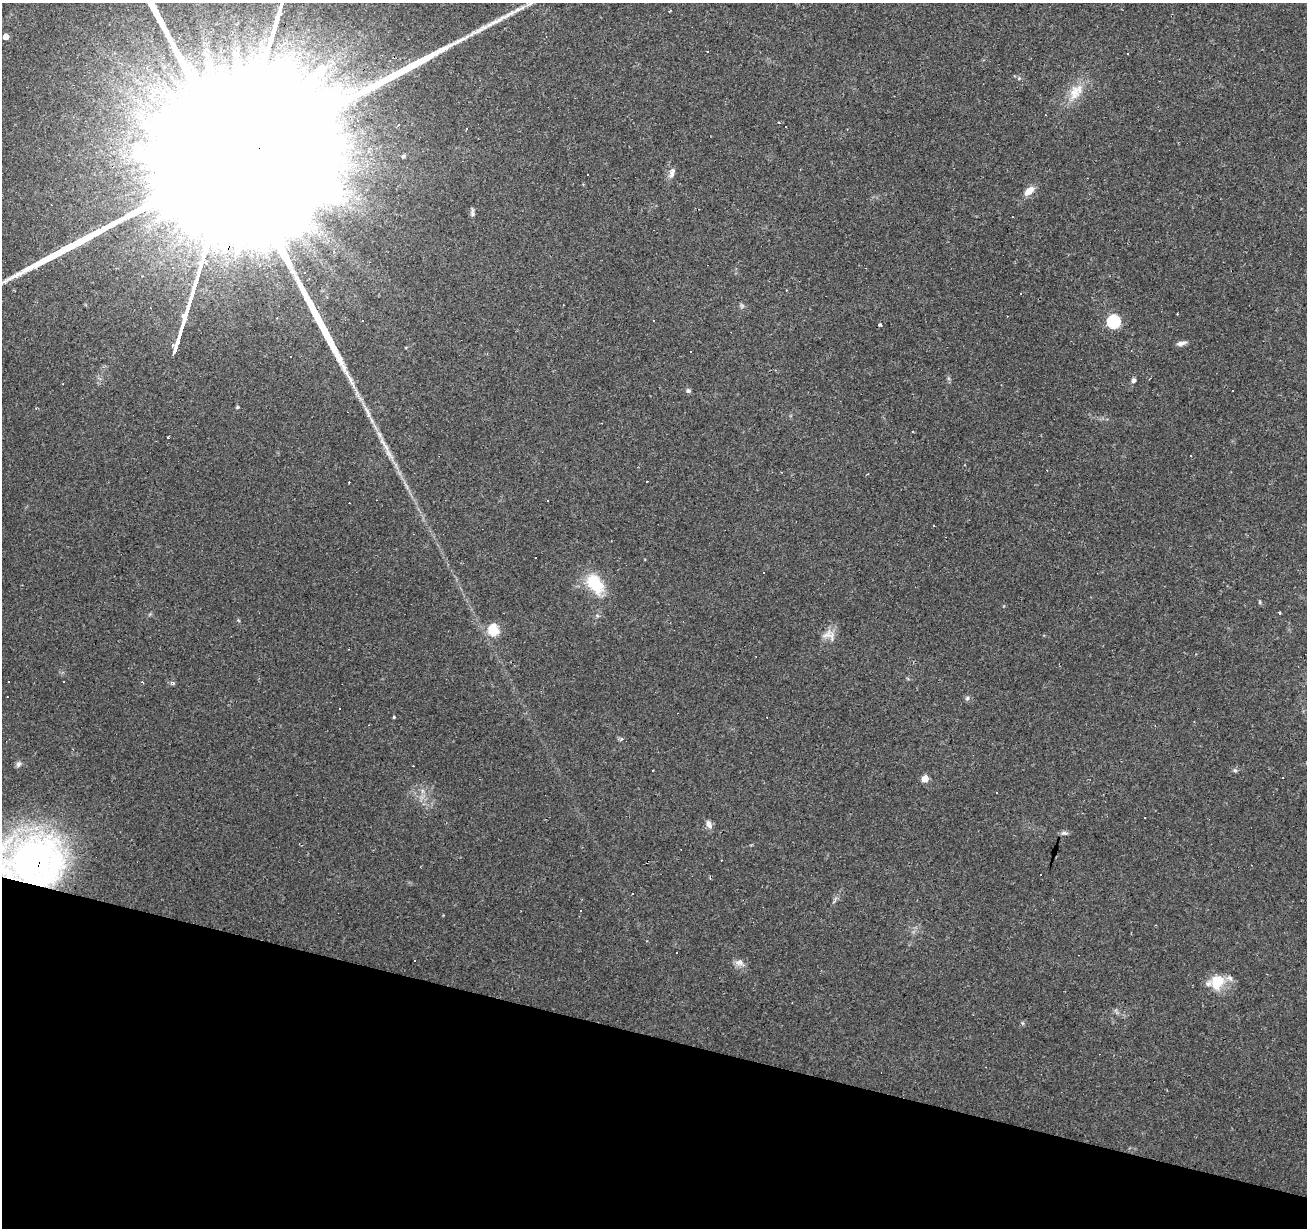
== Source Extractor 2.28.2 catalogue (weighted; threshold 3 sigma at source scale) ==
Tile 15 of 4 x 4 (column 3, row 4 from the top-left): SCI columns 2612-3916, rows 216-1441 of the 5226 x 5399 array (HDU 1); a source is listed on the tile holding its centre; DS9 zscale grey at full resolution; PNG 1309 x 1230 px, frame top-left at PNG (2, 3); no overlay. Shown black and unused: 16% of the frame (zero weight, under 2 of 3 exposures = <1% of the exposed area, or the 3 px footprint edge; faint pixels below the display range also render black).
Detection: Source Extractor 2.28.2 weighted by HDU 2 'WHT'; one run over the whole footprint, this tile lists its part. Background 0.0437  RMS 0.004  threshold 0.0178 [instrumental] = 3 sigma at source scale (4.5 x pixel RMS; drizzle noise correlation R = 1.50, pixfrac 1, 0.0396/0.0396 arcsec/px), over >= 5 px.
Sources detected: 93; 1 inside a brighter object's white glare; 34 cosmic-ray / hot-pixel residue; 2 long thin detections or spike segments (spike, bleed or trail) — not listed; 2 inside a brighter listed object's ellipse — not listed separately; the other 54 listed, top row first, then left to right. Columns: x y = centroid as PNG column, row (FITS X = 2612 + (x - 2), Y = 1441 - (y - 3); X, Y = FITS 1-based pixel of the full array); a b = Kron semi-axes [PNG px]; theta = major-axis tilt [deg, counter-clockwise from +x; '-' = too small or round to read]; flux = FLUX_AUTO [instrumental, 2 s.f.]
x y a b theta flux
519 9 41 6 27 7.4
6 36 5 5 - 3.6
707 51 2 2 - 0.35
1075 92 25 15 66 8
152 97 14 11 -71 6.6
1045 115 3 2 - 0.29
779 123 4 3 - 0.46
466 129 3 2 - 0.64
241 137 269 35 73 160000
403 156 6 4 27 0.51
672 173 14 6 72 2
1087 178 2 2 - 0.24
1029 191 14 8 37 3.7
472 212 11 4 88 1.1
305 273 3 3 - 4.9
1020 293 3 3 - 0.55
1177 314 2 2 - 0.33
653 320 3 3 - 1.1
1114 322 6 6 - 51
880 324 3 3 - 0.94
1181 343 12 5 13 1.7
691 351 3 2 - 0.26
1133 380 6 5 - 1.1
688 391 6 5 - 0.96
1232 391 2 2 - 0.27
237 407 4 3 - 0.6
366 409 22 5 -65 3.2
1190 455 2 2 - 0.33
781 472 3 3 - 0.33
547 500 3 2 - 0.45
934 526 3 3 - 2.7
763 573 3 2 - 0.61
595 584 25 16 -55 15
1260 602 6 4 -90 0.46
1279 613 3 3 - 0.78
493 630 6 5 - 25
827 634 21 10 31 3.8
9 681 3 3 - 3.2
967 698 7 5 83 0.89
340 708 3 3 - 0.5
394 717 4 4 - 0.46
621 739 6 3 70 0.54
18 764 9 6 53 1
1235 770 6 5 - 0.79
1282 778 3 2 - 0.52
925 779 5 5 - 6
709 824 9 6 -68 2.2
1064 833 11 5 1 1
31 858 46 34 18 200
632 894 2 2 - 0.25
677 953 3 2 - 0.45
739 962 14 9 -16 2.4
1217 983 19 16 53 9.9
1022 1023 6 4 -89 0.54
Overlapping masked pixels (flux is a lower limit): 2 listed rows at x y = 241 137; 31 858
Isophote crosses this tile's border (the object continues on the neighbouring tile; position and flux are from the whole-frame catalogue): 3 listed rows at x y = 519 9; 241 137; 31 858
Unlisted compact peaks at least as high as the median listed source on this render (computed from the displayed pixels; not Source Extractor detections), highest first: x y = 1019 78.